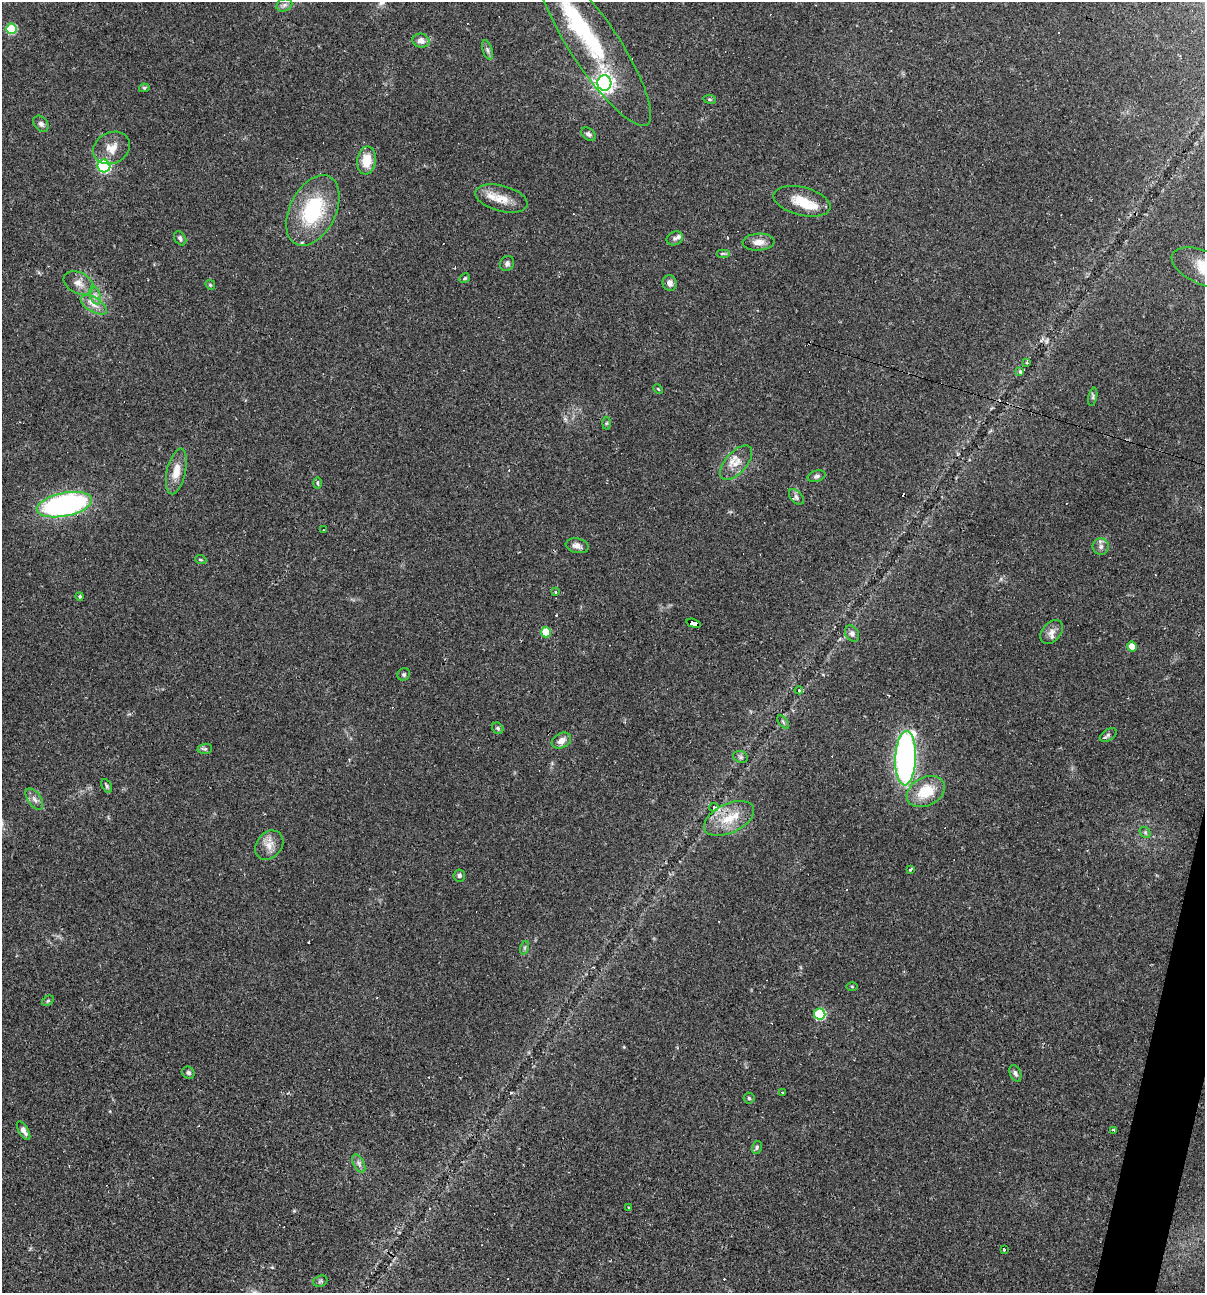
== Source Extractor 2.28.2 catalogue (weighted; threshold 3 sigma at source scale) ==
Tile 6 of 4 x 4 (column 2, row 2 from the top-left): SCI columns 1452-2654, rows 2584-3874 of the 5183 x 5166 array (HDU 1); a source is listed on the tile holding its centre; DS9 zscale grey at full resolution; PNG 1207 x 1295 px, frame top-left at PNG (2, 2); each listed source drawn as its Kron ellipse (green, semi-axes under 4 px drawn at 4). Shown black and unused: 1% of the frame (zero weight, under 2 of 3 exposures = <1% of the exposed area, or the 3 px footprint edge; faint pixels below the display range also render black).
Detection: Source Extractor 2.28.2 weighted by HDU 2 'WHT'; one run over the whole footprint, this tile lists its part. Background 0.0497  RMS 0.0052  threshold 0.0232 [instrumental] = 3 sigma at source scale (4.5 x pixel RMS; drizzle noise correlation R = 1.50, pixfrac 1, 0.05/0.05 arcsec/px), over >= 5 px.
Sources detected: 107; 1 inside a brighter object's white glare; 17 cosmic-ray / hot-pixel residue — neither listed nor drawn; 6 inside a brighter listed object's ellipse — not listed separately; the other 83 listed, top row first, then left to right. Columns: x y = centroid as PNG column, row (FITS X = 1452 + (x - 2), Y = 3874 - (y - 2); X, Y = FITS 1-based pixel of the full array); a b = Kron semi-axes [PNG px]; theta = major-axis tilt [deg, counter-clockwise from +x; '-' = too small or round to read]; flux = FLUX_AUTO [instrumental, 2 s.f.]
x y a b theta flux
284 5 8 6 22 1.6
11 29 5 5 - 27
421 41 8 7 - 3.1
595 46 95 24 -56 49
487 50 10 5 -72 1.5
604 83 8 7 - 260
144 88 5 4 - 0.82
710 99 6 3 -8 0.63
41 124 9 6 -49 1.6
588 134 8 6 -37 1.3
112 148 19 15 27 7.1
367 161 14 9 83 9.3
104 166 6 6 - 60
501 199 27 13 -15 8.8
802 201 29 14 -14 11
313 210 38 23 63 38
180 238 7 5 -56 1.4
675 238 8 6 22 1.4
758 242 16 8 3 4.3
723 253 7 4 0 0.99
507 263 8 6 54 1.7
1204 268 34 17 -23 18
465 278 5 4 - 0.67
79 283 16 10 -29 4.6
670 283 8 7 - 2.5
210 285 5 4 - 0.69
95 295 9 5 -73 2.1
94 305 14 7 -31 4
1027 362 4 3 - 0.69
1020 372 3 3 - 2.1
658 389 5 3 - 0.44
1093 397 9 4 78 0.9
606 423 6 4 88 0.72
736 463 21 10 49 6.6
176 471 23 9 77 7
816 476 9 5 17 1.3
317 483 6 4 -89 0.76
796 497 9 5 -47 1.4
64 505 28 11 12 130
323 530 2 2 - 0.29
577 546 11 7 -13 2.6
1101 547 8 8 - 2.2
201 560 5 3 - 0.51
556 591 3 3 - 1.7
80 596 4 4 - 0.65
693 623 7 4 -16 42
546 632 5 5 - 15
1052 632 13 9 51 3.4
852 633 8 6 -59 2.1
1132 647 5 4 - 7.5
404 674 6 6 - 0.99
799 690 4 4 - 0.88
783 722 7 4 -54 0.77
498 728 6 5 - 0.93
1108 735 9 5 32 1.2
561 741 10 7 29 3.5
205 749 7 5 6 0.97
740 757 7 5 -22 1.1
906 758 27 10 88 170
107 786 7 4 -62 0.95
926 791 20 14 27 15
34 799 12 6 -56 2.4
714 807 5 4 - 1.7
729 818 27 14 25 13
1145 832 6 4 -46 0.92
269 845 16 12 50 5.3
910 869 3 3 - 5.2
459 876 6 6 - 1.2
524 948 7 4 71 0.91
852 987 6 4 -1 0.52
48 1001 6 4 30 0.73
820 1014 5 5 - 45
188 1073 6 6 - 1.2
1015 1073 8 5 -68 1.5
782 1092 3 2 - 0.81
749 1098 5 5 - 0.79
1114 1130 4 3 - 1.5
24 1131 10 5 -60 2.4
757 1147 6 5 - 0.96
359 1164 10 5 -64 1.8
629 1208 3 3 - 0.79
1004 1249 3 3 - 5.4
320 1281 7 5 21 0.88
Overlapping masked pixels (flux is a lower limit): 1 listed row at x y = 693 623
Isophote crosses this tile's border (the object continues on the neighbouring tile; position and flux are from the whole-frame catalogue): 2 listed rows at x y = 595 46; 1204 268